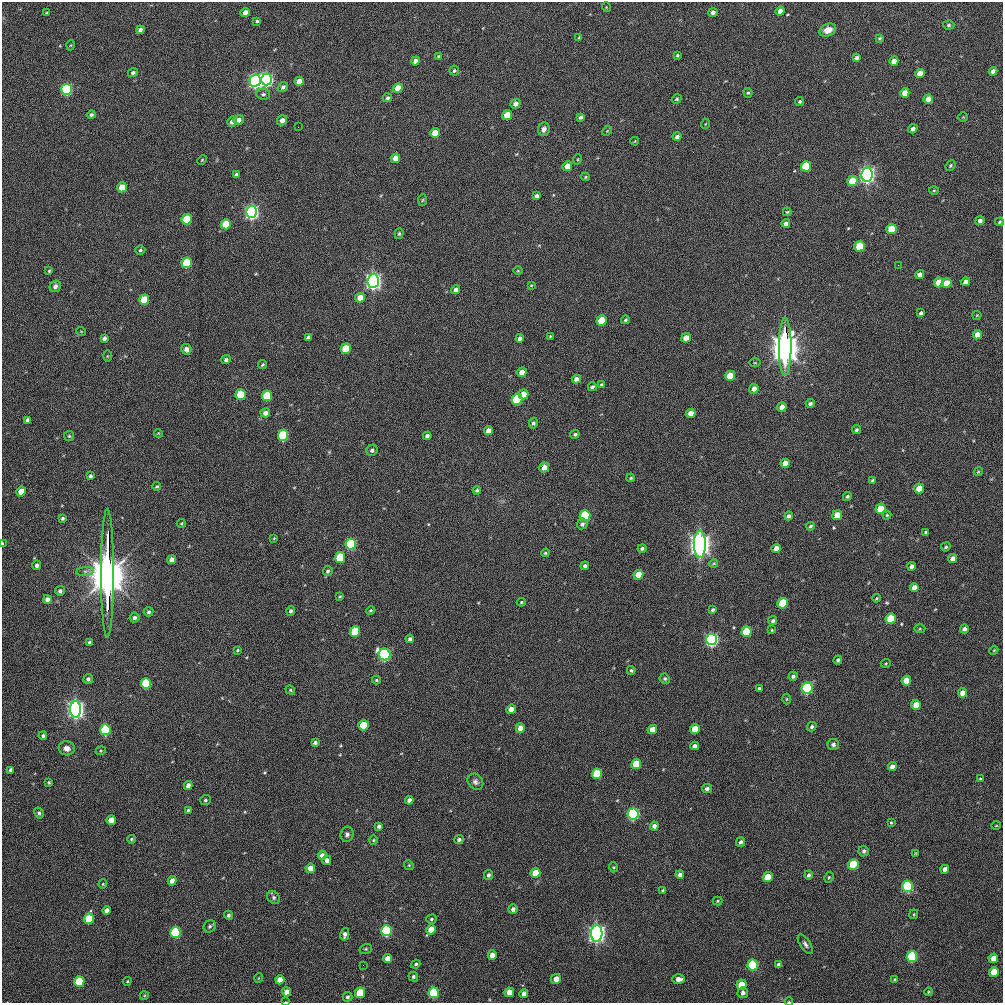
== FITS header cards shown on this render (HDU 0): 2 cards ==
NAXIS1  =                 1001
NAXIS2  =                 1001

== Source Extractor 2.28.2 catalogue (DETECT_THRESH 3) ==
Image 1001 x 1001 px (HDU 0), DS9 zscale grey, 1 PNG px = 1 image px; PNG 1005 x 1005 px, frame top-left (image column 1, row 1001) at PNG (2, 2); each listed source drawn as its Kron ellipse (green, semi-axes under 4 px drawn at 4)
Background 382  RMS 16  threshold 46.9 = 3 sigma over >= 5 px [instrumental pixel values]
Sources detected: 313; all 313 listed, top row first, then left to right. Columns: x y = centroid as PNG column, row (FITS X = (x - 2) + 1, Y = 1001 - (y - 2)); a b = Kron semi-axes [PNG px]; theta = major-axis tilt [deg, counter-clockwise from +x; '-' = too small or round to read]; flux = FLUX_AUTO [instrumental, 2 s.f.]
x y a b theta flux
606 7 5 3 - 8.1e+02
780 11 4 4 - 6.5e+03
713 12 5 4 - 3.9e+03
47 13 4 3 - 1.1e+03
245 13 5 4 - 8.5e+03
257 21 4 3 - 1.3e+03
949 25 6 4 2 1.7e+03
140 30 4 4 - 3.2e+03
828 30 9 6 22 9.4e+03
579 38 4 3 - 1.1e+03
880 38 4 3 - 1.2e+03
71 45 5 3 - 8.8e+02
677 55 4 3 - 1.4e+03
438 56 4 3 - 1.2e+03
857 58 4 3 - 2.7e+03
415 61 4 4 - 5.2e+03
894 61 5 4 - 9.1e+03
454 71 5 5 - 2.1e+03
993 71 4 4 - 5.1e+03
133 73 5 4 - 2.8e+03
920 73 5 4 - 1.3e+04
266 79 6 5 - 4.7e+05
255 81 6 5 - 5.2e+05
299 81 4 4 - 7.0e+03
283 87 5 4 - 2.9e+03
398 88 5 4 - 1.9e+04
67 89 5 5 - 1.9e+05
748 93 5 4 - 1.5e+03
905 93 5 4 - 1.1e+04
263 94 7 5 -8 2.5e+03
387 98 5 4 - 2.1e+03
677 99 5 4 - 1.5e+03
928 99 5 4 - 8.1e+03
800 101 5 4 - 1.6e+03
516 104 5 4 - 6.2e+03
91 115 4 4 - 2.2e+03
507 115 5 4 - 2.3e+04
580 117 4 3 - 2.1e+03
963 117 4 4 - 8.1e+02
239 120 5 5 - 5.1e+03
282 120 5 5 - 5.6e+03
232 122 5 5 - 4.6e+03
705 124 5 3 - 7.7e+02
298 127 2 2 - 5.4e+03
544 129 7 5 82 4.2e+03
913 129 5 4 - 4.2e+03
607 131 5 4 - 9.8e+02
435 133 5 5 - 1.7e+04
677 137 4 4 - 3.1e+03
635 141 4 2 - 7.1e+02
395 158 5 4 - 1.0e+04
578 159 5 3 - 9.6e+02
202 160 5 3 - 9.3e+02
950 165 5 4 - 1.5e+03
567 166 5 4 - 1.1e+04
806 166 5 5 - 5.8e+04
236 174 3 3 - 1.6e+03
867 175 7 5 81 9.3e+05
585 177 4 4 - 1.2e+03
852 181 5 5 - 3.0e+04
122 187 5 5 - 1.8e+04
934 191 5 3 - 1.1e+03
537 196 4 3 - 3.4e+03
422 200 6 4 87 1.2e+03
252 212 6 5 - 5.8e+05
787 212 4 4 - 1.1e+03
187 219 5 5 - 6.1e+04
980 221 5 4 - 3.8e+03
1000 222 4 3 - 1.3e+03
786 223 4 4 - 4.3e+03
226 224 5 5 - 3.3e+04
891 229 5 5 - 3.0e+04
399 234 5 4 - 1.5e+03
859 246 5 5 - 4.4e+04
140 250 5 4 - 1.8e+03
187 263 5 5 - 6.7e+04
898 265 2 2 - 1.1e+04
49 271 4 4 - 1.3e+03
518 271 4 3 - 9.3e+02
920 275 4 4 - 4.8e+03
373 281 7 5 85 9.6e+05
939 282 5 4 - 1.6e+04
966 282 4 4 - 6.5e+03
946 283 5 4 - 1.6e+04
531 285 4 3 - 1.1e+03
55 286 6 5 - 4.5e+03
456 290 5 4 - 4.5e+03
360 298 5 4 - 1.2e+04
144 300 5 5 - 3.6e+04
921 313 4 4 - 2.5e+03
977 315 4 4 - 1.1e+03
625 320 4 3 - 1.5e+03
601 321 5 5 - 3.7e+04
81 331 5 3 - 7.9e+02
977 335 5 4 - 9.0e+03
550 336 4 3 - 1.0e+03
308 337 4 4 - 3.3e+03
104 338 4 3 - 3.1e+03
520 338 4 4 - 3.7e+03
686 338 5 4 - 1.2e+04
785 347 29 6 90 5.6e+06
186 349 5 5 - 3.9e+03
346 349 5 5 - 4.4e+04
107 356 5 3 - 9.9e+02
226 360 5 4 - 2.8e+03
755 363 6 4 -1 1.2e+03
262 365 4 3 - 1.6e+03
522 372 5 4 - 8.4e+03
730 376 5 5 - 2.7e+04
576 379 5 4 - 5.1e+03
602 385 4 4 - 2.0e+03
592 387 4 3 - 2.1e+03
754 389 5 4 - 6.2e+03
240 394 5 5 - 4.6e+04
523 394 5 5 - 1.6e+04
267 396 5 5 - 7.0e+04
517 399 5 5 - 9.2e+04
810 403 4 4 - 2.4e+03
782 407 5 4 - 9.3e+03
265 413 5 4 - 5.4e+03
691 413 5 4 - 1.0e+04
28 420 4 4 - 4.5e+03
533 423 5 4 - 2.3e+03
856 430 4 4 - 1.9e+03
489 431 5 4 - 8.4e+03
158 433 4 3 - 8.5e+02
575 434 5 4 - 2.0e+03
283 435 5 5 - 9.7e+04
69 436 5 5 - 1.3e+03
427 436 4 4 - 2.9e+03
372 450 6 5 - 3.2e+03
785 463 5 4 - 9.7e+03
544 467 5 4 - 1.0e+04
978 472 4 3 - 9.6e+02
90 476 4 3 - 2.1e+03
631 478 4 3 - 1.0e+03
872 480 3 3 - 1.3e+03
157 486 4 3 - 1.5e+03
919 488 5 4 - 2.0e+04
477 490 4 3 - 1.7e+03
21 491 5 4 - 1.5e+04
847 496 5 4 - 2.0e+03
880 509 5 5 - 2.5e+04
837 515 5 4 - 1.5e+04
887 515 4 4 - 1.3e+03
585 516 5 5 - 1.2e+05
789 516 4 3 - 3.2e+03
62 518 4 3 - 1.9e+03
181 523 4 3 - 9.5e+02
582 524 5 5 - 3.3e+03
810 526 4 3 - 1.6e+03
926 532 4 3 - 1.7e+03
274 538 4 3 - 9.2e+02
2 543 3 2 - 1.0e+03
351 544 5 5 - 1.3e+05
700 544 14 6 89 2.5e+06
946 547 5 3 - 1.6e+03
642 548 4 4 - 2.4e+03
776 548 5 4 - 6.6e+03
545 553 4 4 - 1.4e+03
340 557 5 5 - 5.9e+04
953 559 5 4 - 6.3e+03
172 560 4 4 - 6.4e+03
714 563 4 3 - 1.1e+03
37 565 5 4 - 2.9e+03
585 566 4 4 - 2.7e+03
912 566 4 4 - 4.4e+03
85 571 9 4 8 2.8e+03
328 571 5 4 - 2.1e+03
107 573 64 6 90 1.3e+07
638 575 5 4 - 2.1e+04
914 587 4 4 - 6.6e+03
60 591 5 5 - 3.4e+03
340 596 3 3 - 1.3e+03
876 598 4 3 - 9.3e+02
47 599 4 4 - 5.5e+03
521 602 4 3 - 1.2e+03
783 603 5 5 - 5.8e+04
370 610 4 4 - 1.4e+03
713 610 4 3 - 1.8e+03
291 611 5 4 - 2.4e+03
148 612 5 4 - 2.3e+03
134 618 5 5 - 2.8e+03
891 619 5 5 - 3.8e+04
773 621 5 4 - 2.3e+03
920 629 5 3 - 1.1e+03
964 629 4 4 - 3.5e+03
772 630 4 3 - 1.0e+03
355 632 5 5 - 5.8e+04
746 632 5 5 - 5.8e+04
410 639 4 4 - 2.7e+03
712 639 6 5 - 4.4e+05
89 642 3 3 - 1.7e+03
238 650 4 3 - 1.2e+03
994 650 4 3 - 8.9e+02
385 654 6 5 - 3.1e+05
838 660 4 3 - 2.0e+03
886 663 5 3 - 9.7e+02
631 670 4 4 - 1.5e+03
793 676 5 4 - 2.5e+03
88 679 5 5 - 2.9e+03
665 679 5 5 - 1.7e+03
376 680 4 3 - 1.3e+03
906 681 5 4 - 1.6e+04
146 684 5 5 - 9.5e+04
759 688 3 3 - 1.4e+03
807 688 5 5 - 2.2e+05
290 690 5 3 - 1.2e+03
962 693 4 4 - 7.3e+03
787 699 5 3 - 9.6e+02
916 705 5 4 - 1.3e+04
76 709 8 5 90 1.2e+06
511 709 5 4 - 9.2e+03
363 725 5 5 - 4.0e+04
812 727 5 4 - 1.9e+03
520 728 4 4 - 9.0e+03
652 729 5 4 - 1.1e+04
695 729 5 4 - 1.9e+04
105 730 5 5 - 1.3e+05
43 736 4 4 - 2.3e+03
315 743 4 4 - 2.6e+03
833 744 5 5 - 2.6e+03
695 746 4 4 - 3.6e+03
67 748 8 7 - 5.8e+03
101 751 5 4 - 1.4e+03
636 764 5 5 - 3.2e+04
892 767 4 4 - 6.3e+03
11 770 4 4 - 3.4e+03
597 774 5 5 - 6.0e+04
980 779 4 3 - 1.3e+03
49 782 4 3 - 1.2e+03
475 782 9 7 -51 3.6e+03
188 785 4 4 - 6.3e+03
707 789 5 4 - 3.3e+03
205 800 5 5 - 1.9e+03
409 800 4 4 - 4.0e+03
188 810 3 3 - 1.2e+03
39 813 5 4 - 2.0e+03
633 814 5 5 - 2.4e+05
111 820 5 4 - 1.0e+04
891 822 4 3 - 1.1e+03
379 826 4 4 - 3.0e+03
654 826 4 4 - 3.8e+03
996 826 4 3 - 8.2e+02
347 834 7 6 - 3.1e+03
131 839 4 3 - 1.4e+03
373 840 4 4 - 1.2e+03
459 840 4 4 - 2.2e+03
741 842 5 4 - 2.8e+03
864 851 5 5 - 2.2e+03
915 853 4 2 - 7.1e+02
322 855 4 4 - 5.2e+03
327 860 4 4 - 4.1e+03
409 865 5 4 - 1.3e+03
853 865 5 5 - 5.8e+04
613 867 5 3 - 1.1e+03
310 868 4 4 - 1.0e+04
945 869 4 4 - 5.8e+03
535 873 5 4 - 2.0e+04
488 875 5 4 - 2.4e+03
680 875 4 4 - 3.9e+03
809 875 4 4 - 2.2e+03
768 877 5 5 - 2.3e+04
829 877 6 4 62 1.5e+03
172 881 4 4 - 6.6e+03
103 884 4 4 - 1.1e+03
908 886 5 5 - 1.6e+05
663 891 4 3 - 2.0e+03
274 898 7 5 -48 2.3e+03
717 901 5 4 - 1.2e+03
513 909 5 4 - 3.4e+03
107 910 4 4 - 4.1e+03
914 914 5 4 - 1.1e+03
228 915 4 4 - 2.2e+03
89 919 5 5 - 4.4e+04
431 919 5 4 - 1.7e+03
210 926 6 5 - 2.1e+03
386 930 5 5 - 1.7e+05
431 930 5 4 - 1.5e+04
175 932 5 5 - 1.1e+05
597 933 8 5 87 1.3e+06
345 934 6 4 78 4.4e+03
805 944 11 5 -56 3.4e+03
366 949 6 5 - 1.6e+03
492 955 5 4 - 8.0e+03
912 957 5 5 - 1.3e+05
387 958 4 4 - 9.2e+03
993 958 5 4 - 9.6e+03
416 964 5 4 - 1.8e+03
363 965 2 2 - 4.2e+03
753 965 5 5 - 1.4e+05
778 965 4 4 - 2.3e+03
994 972 5 4 - 1.9e+04
413 977 5 4 - 1.9e+03
259 978 5 3 - 8.0e+02
556 979 5 5 - 9.5e+03
678 979 6 5 - 6.1e+03
895 979 4 3 - 1.2e+03
280 980 4 4 - 1.0e+04
127 981 4 4 - 1.0e+03
79 982 5 5 - 7.0e+04
741 985 5 5 - 2.3e+04
286 992 4 4 - 7.9e+03
509 992 5 4 - 1.1e+04
928 992 4 3 - 1.0e+03
360 993 5 5 - 4.4e+04
434 993 5 5 - 9.5e+04
743 993 5 5 - 3.9e+03
524 994 4 4 - 5.5e+03
144 996 4 3 - 9.1e+02
348 997 5 5 - 2.2e+03
286 1002 4 2 - 7.0e+02
789 1002 4 3 - 8.5e+02
At the frame edge (FLAGS 8, measured only in part): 3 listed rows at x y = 2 543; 286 1002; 789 1002